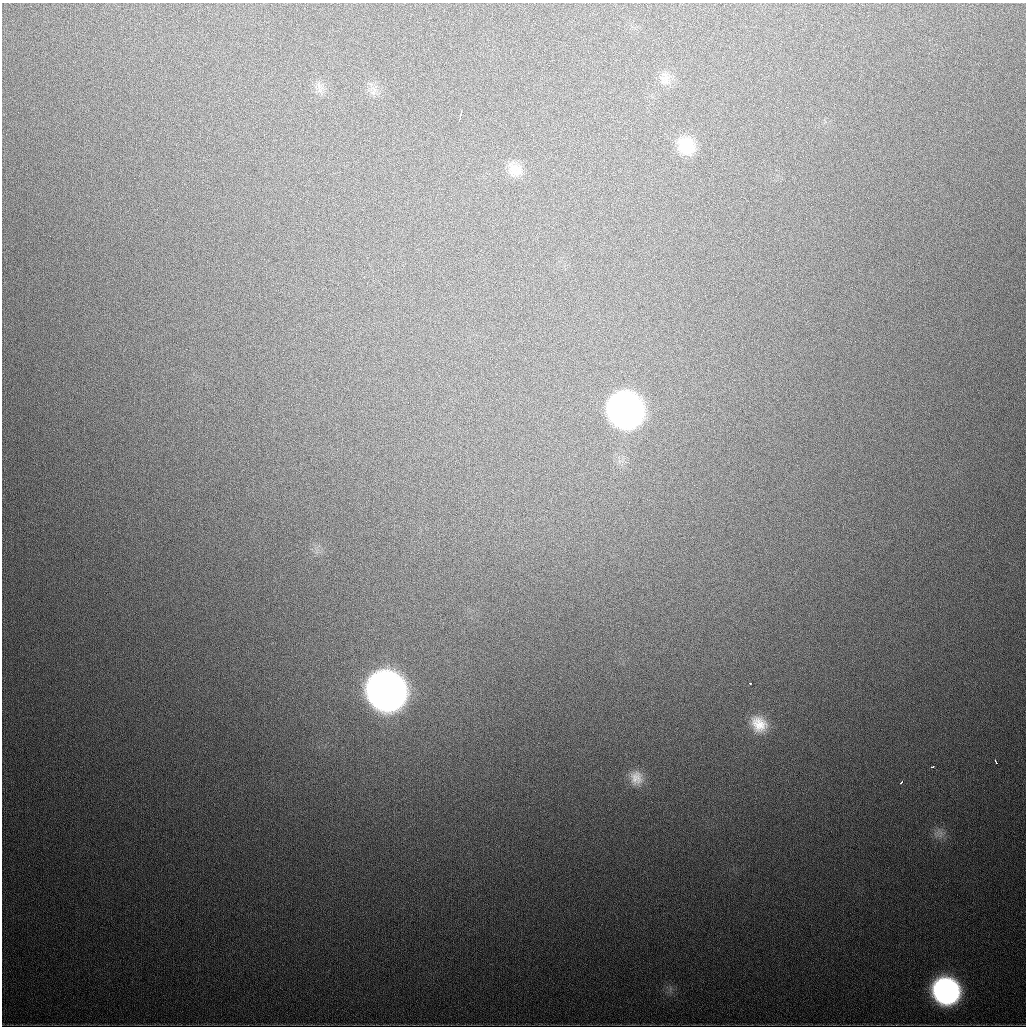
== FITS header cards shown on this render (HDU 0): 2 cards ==
NAXIS1  =                 1024
NAXIS2  =                 1024

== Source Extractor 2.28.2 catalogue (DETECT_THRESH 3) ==
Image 1024 x 1024 px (HDU 0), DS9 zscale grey, 1 PNG px = 1 image px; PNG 1028 x 1028 px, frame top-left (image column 1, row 1024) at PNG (2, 3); no overlay
Background 590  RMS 19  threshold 56.6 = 3 sigma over >= 5 px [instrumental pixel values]
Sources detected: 17; all 17 listed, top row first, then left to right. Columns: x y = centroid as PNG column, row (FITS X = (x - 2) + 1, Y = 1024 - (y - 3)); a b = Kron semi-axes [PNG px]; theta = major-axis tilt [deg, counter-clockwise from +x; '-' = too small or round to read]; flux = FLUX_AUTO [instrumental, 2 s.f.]
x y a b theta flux
667 77 13 6 12 8.4e+03
320 88 16 2 -75 3.4e+03
373 92 7 6 - 5.2e+03
460 115 10 2 76 5.5e+03
686 146 21 19 -46 4.0e+04
515 170 20 17 -33 2.3e+04
553 170 2 2 - 1.1e+03
625 410 22 20 -51 1.0e+06
750 683 3 2 - 2.9e+03
386 691 23 21 -49 2.3e+06
759 724 20 16 -46 2.9e+04
996 762 5 2 - 2.9e+03
932 767 4 2 - 4.1e+03
636 778 20 17 -78 2.0e+04
901 782 4 2 - 3.5e+03
940 834 13 4 82 4.9e+03
946 991 20 18 -41 3.9e+05